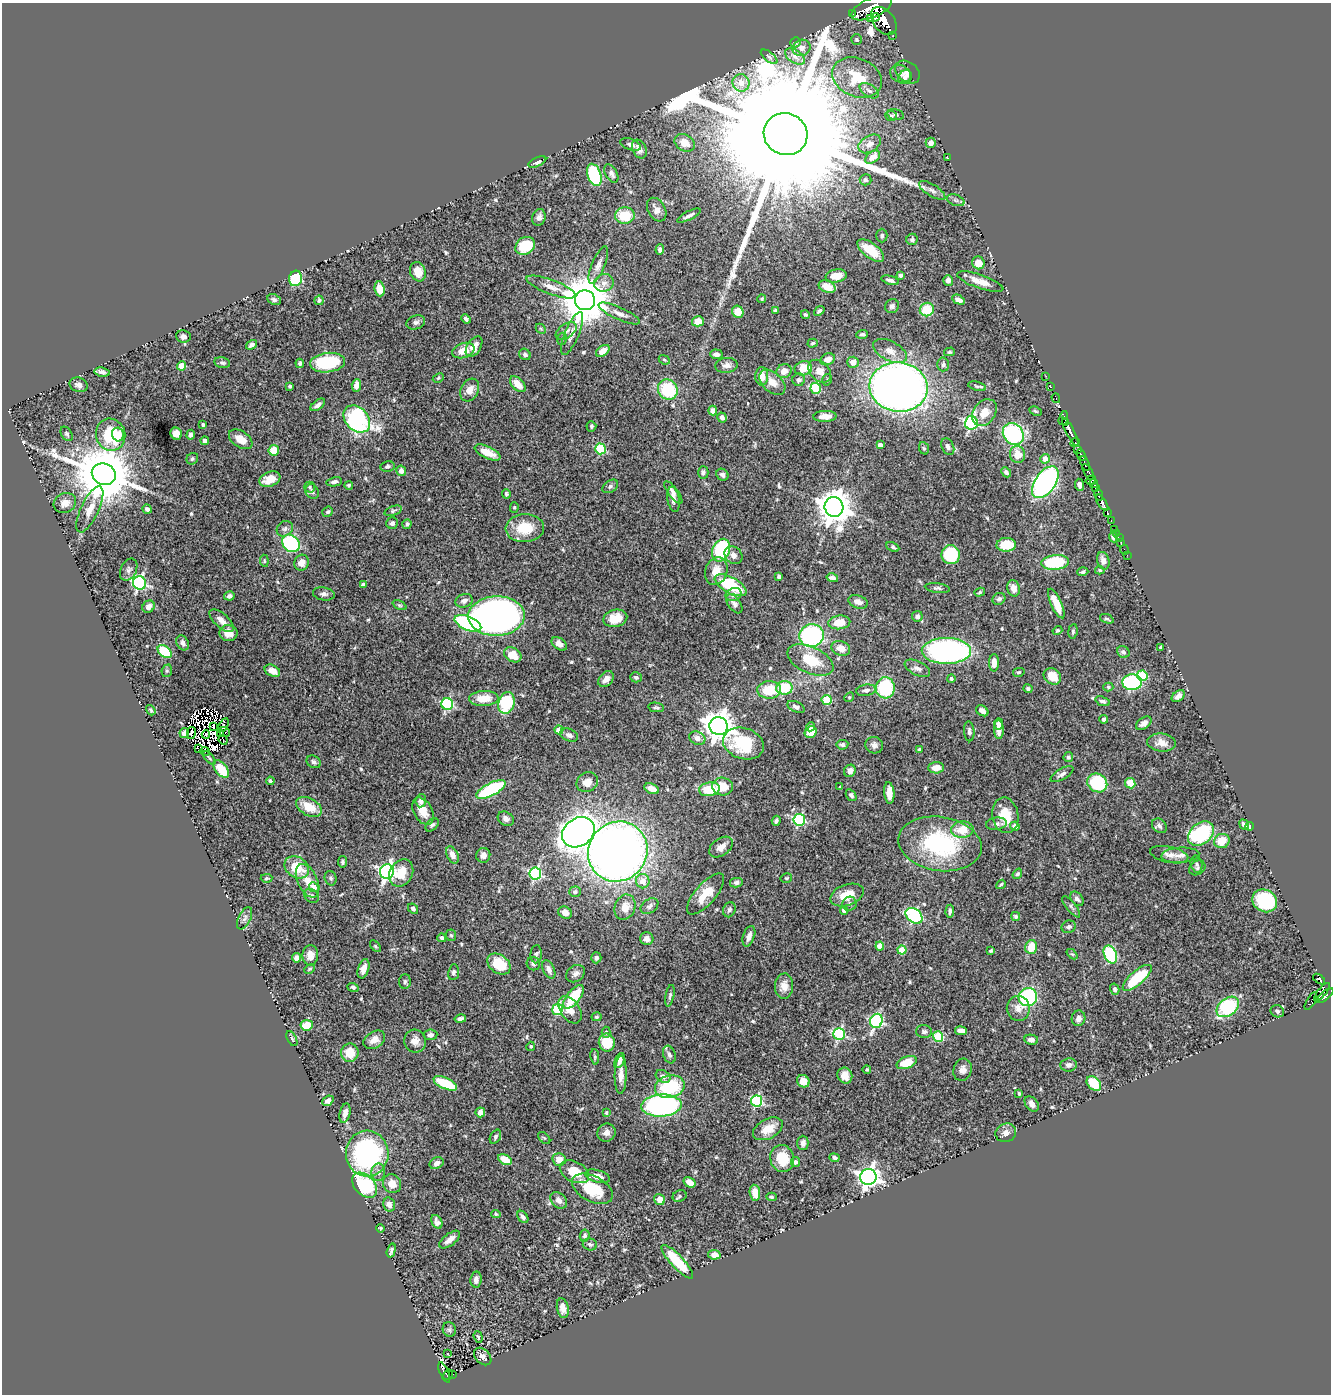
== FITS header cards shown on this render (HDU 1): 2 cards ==
NAXIS1  =                 1329
NAXIS2  =                 1392

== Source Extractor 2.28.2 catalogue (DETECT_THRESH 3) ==
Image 1329 x 1392 px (HDU 1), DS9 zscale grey, 1 PNG px = 1 image px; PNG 1333 x 1396 px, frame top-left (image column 1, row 1392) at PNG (2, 3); each listed source drawn as its Kron ellipse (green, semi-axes under 4 px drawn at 4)
Background 0.647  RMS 0.019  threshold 0.0567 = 3 sigma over >= 5 px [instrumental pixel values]
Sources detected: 591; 11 with non-positive FLUX_AUTO (blend fragments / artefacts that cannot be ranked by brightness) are neither listed nor drawn; of the other 580, the 500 brightest by FLUX_AUTO listed and drawn (80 fainter detections omitted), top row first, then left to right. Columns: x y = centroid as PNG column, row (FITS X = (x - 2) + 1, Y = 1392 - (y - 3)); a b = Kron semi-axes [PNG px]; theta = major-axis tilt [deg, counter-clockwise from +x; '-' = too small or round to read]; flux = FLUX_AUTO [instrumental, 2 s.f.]
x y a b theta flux
871 8 22 9 23 2800
853 14 3 2 - 21
875 17 4 3 - 110
871 19 4 3 - 98
884 21 16 10 -51 1500
893 36 3 3 - 70
857 39 5 5 - 2.2
796 42 5 4 - 1.8
801 48 9 8 - 7.4
795 56 11 6 -33 6.1
769 57 10 4 -39 3
908 72 13 10 -38 8.7
901 74 11 8 -25 5.6
857 77 26 19 -23 52
905 77 7 6 - 4.3
741 83 9 8 - 14
869 91 11 6 -33 5.2
896 115 8 5 -15 2.4
891 116 6 5 - 2.1
786 134 22 21 - 140000
685 143 11 8 -32 15
931 143 5 5 - 7.3
631 144 11 5 -19 5.2
870 144 12 8 31 7.5
639 149 10 6 -65 7.8
873 157 8 5 37 8.8
948 158 3 2 - 3.6
537 162 9 4 25 5.2
611 174 10 6 -61 4.4
594 175 11 6 -72 100
865 180 6 5 - 2.6
932 190 15 6 -32 5.9
956 200 9 5 -19 3.6
657 210 13 8 -60 8.7
625 216 10 8 3 34
689 216 13 3 27 4.2
539 217 8 6 73 5.5
882 236 7 5 -90 2.7
912 239 6 5 - 2.7
525 246 10 8 32 44
660 250 5 4 - 4.7
871 250 16 7 -37 35
978 263 6 6 - 15
598 265 20 6 68 8
418 272 10 7 -70 18
901 275 4 3 - 2.7
836 276 10 6 9 19
295 278 8 6 77 100
890 280 9 4 -16 3.6
948 280 5 5 - 5.8
980 282 24 7 -19 17
604 283 10 9 - 7.9
551 287 26 7 -21 13
827 287 9 6 -22 17
380 289 7 5 -82 13
762 299 4 3 - 1.7
274 300 7 5 -25 3.1
319 300 5 4 - 3
585 300 10 10 - 7100
958 300 7 4 -26 5.5
892 306 7 6 - 3.6
927 310 7 6 - 36
775 311 4 3 - 2.6
819 311 6 4 40 3
738 312 6 5 - 22
619 314 22 6 -24 9.3
805 315 5 4 - 2.4
466 319 5 3 - 3.2
698 321 6 5 - 19
416 322 9 7 17 4
541 329 6 4 -44 1.8
566 331 12 7 35 6.9
572 333 23 7 67 12
862 334 6 4 4 2.8
183 337 7 6 - 4.5
562 339 6 4 73 1.8
813 343 5 4 - 1.9
252 345 6 4 35 4.5
474 347 11 6 57 12
463 351 11 7 19 17
603 351 7 5 36 11
890 351 18 9 -27 13
949 352 5 4 - 1.9
525 354 6 5 - 3.7
716 354 6 4 -4 5.3
828 359 7 5 23 8.2
664 360 6 4 -23 1.7
853 362 6 5 - 8.7
222 363 8 5 -13 2.8
300 363 4 4 - 3.1
327 363 17 9 6 84
943 364 7 6 - 3.6
727 365 11 7 5 7.2
182 366 4 4 - 31
803 368 9 7 13 25
784 371 8 7 - 10
820 371 13 9 -46 13
102 372 7 4 -10 4.5
762 376 9 6 -89 14
1046 376 3 2 - 2.1
438 378 6 4 24 2
799 380 6 6 - 4.3
827 380 6 4 76 2.1
772 382 15 9 -43 13
518 384 9 6 -46 16
79 385 9 7 -17 5.5
356 385 6 4 84 8.7
290 386 3 3 - 2
977 386 9 4 -15 2.6
898 387 29 24 -7 1100
1050 387 3 2 - 15
816 388 5 5 - 67
470 390 12 9 61 12
668 390 10 9 - 69
1056 398 5 3 - 30
318 405 8 4 36 4.9
713 411 5 4 - 7.5
1035 411 6 4 -27 1.9
984 412 14 11 53 19
825 416 11 5 2 12
722 417 5 4 - 4.1
1063 418 7 4 74 250
357 419 15 11 -47 240
1066 422 3 2 - 83
971 423 7 6 - 220
203 425 3 3 - 2.2
591 426 5 5 - 2.3
1070 432 16 3 -63 670
67 434 8 5 -58 3
118 434 7 6 - 6.2
176 434 6 5 - 12
1013 434 11 9 -49 160
111 435 16 14 -72 71
191 435 5 4 - 3.3
241 439 13 8 -34 17
205 441 4 4 - 4.7
1075 443 4 2 - 5.5
880 445 4 4 - 7.5
948 447 9 6 -65 4.5
924 448 6 5 - 2.1
600 449 5 5 - 97
1078 449 4 3 - 120
274 450 5 5 - 25
488 452 14 6 -25 17
1018 454 8 7 - 20
1081 455 6 3 -64 310
192 459 6 5 - 2.3
1045 459 5 4 - 11
1085 464 8 3 -71 220
388 466 7 5 9 3.3
401 471 5 5 - 7.7
703 472 6 5 - 3.4
1006 472 5 4 - 3.7
1088 472 9 3 -59 280
104 474 12 10 -24 10000
722 475 6 5 - 4
270 479 11 7 20 17
1091 480 5 3 - 120
334 482 8 4 10 3.7
1045 482 18 10 55 350
1094 484 4 4 - 180
349 485 4 4 - 2.1
1080 485 6 4 -84 6.6
610 486 9 5 33 3.3
310 487 5 5 - 2.1
1096 488 3 3 - 110
312 491 8 6 -58 4.1
673 493 14 5 -53 4.8
506 494 5 3 - 2
1099 495 6 3 -75 160
673 499 13 6 -81 7.1
65 503 11 9 25 10
1102 503 9 4 -57 590
514 507 5 4 - 1.7
834 507 10 9 - 2600
90 509 25 9 64 17
147 509 5 4 - 3.8
393 511 9 4 18 2.7
328 512 5 5 - 2.6
1107 513 4 3 - 100
1111 521 3 3 - 67
392 523 6 6 - 3.5
407 524 5 4 - 2.8
525 528 19 14 4 40
285 529 8 7 - 4.4
1114 529 3 3 - 26
1117 533 3 2 - 6.2
1114 538 5 4 - 3.9
1119 538 2 2 - 5.6
1121 542 3 2 - 3.7
291 543 10 7 -46 190
1006 545 10 7 2 37
893 547 7 4 -27 2.8
721 550 12 8 67 100
1124 550 5 2 - 8.8
733 555 10 8 -45 6.9
951 555 9 9 - 63
1127 555 2 2 - 4.9
264 561 6 4 -82 1.7
1103 561 9 6 -74 8.4
1055 562 14 7 6 91
302 563 8 7 - 10
129 570 12 8 63 5.1
1100 570 5 4 - 1.8
716 571 14 11 71 19
1083 572 5 4 - 2.5
779 577 4 3 - 2.8
832 578 6 4 -14 4.3
139 583 7 6 - 270
363 585 4 3 - 2.9
731 585 17 8 -28 79
937 588 12 5 -8 3.2
1014 588 8 6 -76 11
980 592 5 4 - 1.7
324 594 11 6 -9 5.1
734 594 8 6 22 6.1
229 596 5 4 - 4.2
999 599 7 5 37 3.4
464 601 9 6 17 6
858 602 10 6 -19 7.9
734 604 11 6 -53 5.1
1056 604 16 5 -66 17
399 605 7 4 -26 2
149 607 6 5 - 6.1
496 616 28 20 2 890
917 616 5 5 - 4.1
615 618 12 8 13 21
1107 619 7 3 -19 2
222 621 15 7 -42 9.3
839 622 11 7 4 22
468 623 14 7 -23 150
1057 630 5 3 - 1.8
1073 631 7 4 82 2.2
229 633 9 8 - 12
812 635 12 11 - 170
183 643 8 6 -62 5.1
559 644 8 5 -36 8.8
1161 647 4 3 - 2.2
841 648 9 7 -18 14
165 651 8 5 -40 51
946 651 24 13 0 350
1123 652 6 5 - 3.6
513 655 9 7 -34 21
810 660 24 13 -25 43
994 663 8 5 -90 11
917 668 14 7 -27 6.2
167 671 6 5 - 2.3
272 671 8 5 -27 12
1019 672 6 4 13 2
1052 676 9 7 -39 21
1142 676 5 5 - 65
636 677 6 5 - 2.7
951 678 4 4 - 2.4
606 679 9 6 48 9.9
1132 682 10 8 4 150
1108 687 5 4 - 2.1
784 688 8 7 - 43
885 688 10 9 - 87
1028 689 4 4 - 2.6
769 690 12 8 1 37
866 690 10 5 9 4.4
1178 696 7 5 39 5.8
849 697 5 4 - 1.7
484 699 14 7 3 23
827 700 5 5 - 44
1103 701 7 4 -20 3.7
506 703 11 8 73 68
447 704 6 6 - 160
656 707 8 4 -10 2.3
796 707 9 5 -25 4.2
151 710 5 4 - 2.1
982 711 7 5 -34 6.1
1104 719 4 4 - 3.1
1144 723 9 5 35 6.1
998 724 5 4 - 4.7
223 725 7 3 60 5.7
719 726 9 9 - 1900
214 727 4 2 - 2.3
810 727 5 4 - 4.8
999 729 9 5 -89 10
559 730 4 4 - 14
969 731 10 5 -85 4.1
224 732 6 2 -34 2.2
811 732 6 5 - 19
184 733 5 4 - 5.7
191 733 6 3 76 3.5
221 733 3 2 - 1.8
206 735 4 2 - 1.9
569 735 9 6 -23 4.9
697 738 8 6 -25 8.3
223 740 5 2 - 2.3
743 743 21 15 -18 61
1161 743 14 9 -5 12
842 745 6 5 - 2.7
874 745 9 8 - 5.4
199 749 3 3 - 2.5
919 749 4 3 - 1.7
205 751 5 3 - 5.4
1068 757 5 4 - 3
209 758 8 3 -48 1.8
314 762 7 6 - 3.9
936 768 8 5 4 14
221 769 10 6 -53 36
850 771 6 5 - 7.4
1062 774 13 5 31 5.4
270 781 4 3 - 2.6
587 782 11 9 32 12
1097 783 10 9 - 82
1130 783 5 5 - 22
722 786 10 9 - 22
840 787 3 2 - 1.7
491 789 16 6 27 110
652 789 8 5 -23 10
709 789 10 7 10 39
889 793 11 5 -85 12
851 795 6 4 -55 3.3
421 801 6 5 - 5.7
309 807 14 8 -29 25
423 811 15 9 -61 19
1005 815 18 13 -80 29
506 819 8 6 -31 6
799 820 6 6 - 150
776 821 5 4 - 3.4
996 824 10 6 6 5
432 825 8 5 44 2.8
1244 825 6 4 -53 4.5
1015 826 5 4 - 8.3
1159 826 8 6 -44 4.2
1249 826 4 4 - 11
962 829 11 8 3 26
578 832 17 14 35 1400
1201 833 14 10 39 120
1222 841 8 7 - 20
940 844 42 27 -9 150
721 847 13 8 36 11
618 852 31 29 50 1200
452 855 9 5 -64 8.7
483 855 7 7 - 7.1
1169 855 19 8 -12 8.7
1180 855 19 7 4 8.2
343 862 6 4 78 2.6
1197 864 8 6 -78 3.6
297 867 13 10 -33 35
1197 868 9 7 32 3.8
387 872 7 7 - 440
401 873 14 11 60 23
535 874 6 6 - 200
1017 874 5 4 - 2.6
266 878 6 4 2 1.8
331 878 7 6 - 3.1
786 878 6 4 14 1.8
308 881 18 10 -65 18
643 881 7 6 - 13
736 883 6 4 12 4
1001 884 5 3 - 1.9
314 887 5 4 - 12
575 892 6 5 - 2.7
706 894 25 10 49 28
847 895 17 10 19 23
311 896 8 6 -37 4.2
1077 899 8 5 -55 4.6
1265 901 13 11 -31 110
850 904 7 7 - 3.6
649 906 10 6 36 4.7
625 907 13 10 70 14
1071 907 13 4 -51 3.3
413 909 5 4 - 3.4
729 910 8 6 69 4
844 910 4 4 - 10
950 911 6 4 88 3.2
565 912 7 6 - 7.9
914 916 9 6 -39 160
1016 916 4 4 - 4
245 918 12 6 64 4.9
1069 927 7 6 - 4.3
451 935 6 5 - 2.3
749 936 11 5 71 8
442 938 4 4 - 4.5
647 939 7 6 - 6.5
375 946 7 4 -49 1.9
880 946 4 4 - 16
1031 947 7 5 72 27
902 950 4 4 - 28
991 951 4 3 - 1.7
536 954 9 5 86 3.4
1072 954 6 4 -42 1.7
310 955 10 8 86 11
1110 955 9 6 -64 120
296 958 5 4 - 4.2
596 958 5 5 - 3.9
499 964 13 9 -35 37
533 964 7 6 - 4.9
309 969 5 3 - 1.7
363 969 10 5 73 9.7
549 969 9 5 -65 7.6
454 972 8 5 82 3.5
576 974 10 8 36 6.3
1137 978 18 6 41 66
1319 979 7 3 -37 66
405 981 7 5 88 3
784 986 12 9 87 11
353 987 5 4 - 2.4
1115 989 5 4 - 2.9
1322 992 11 4 51 300
670 996 11 4 79 2.8
1325 996 10 4 40 400
574 997 14 6 52 48
1028 997 9 9 - 160
1311 1001 10 3 60 24
1228 1007 13 8 37 110
1018 1008 12 11 - 10
557 1009 5 5 - 100
570 1010 15 9 -55 16
1277 1011 7 6 - 3
596 1017 5 4 - 1.7
1079 1018 8 7 - 6.1
460 1019 5 3 - 4.1
876 1021 7 6 - 200
307 1025 6 5 - 33
961 1031 6 4 -9 8.9
606 1032 5 4 - 2.5
924 1032 8 6 -2 3.9
839 1034 6 6 - 130
430 1035 7 5 7 4.9
938 1036 5 5 - 72
292 1039 8 4 -62 2.2
374 1040 11 8 32 12
1031 1040 7 5 -10 6.7
415 1041 11 11 - 9.9
607 1042 9 8 - 33
531 1046 4 4 - 1.8
350 1053 9 8 - 26
669 1055 9 6 -71 4.4
595 1057 8 4 -83 1.8
619 1061 8 4 67 6.5
907 1062 10 6 20 27
1068 1065 8 6 7 4.2
867 1069 4 3 - 1.7
963 1070 11 9 74 7.5
621 1075 19 6 89 11
663 1076 8 6 -32 5.1
845 1076 8 7 - 11
803 1081 6 6 - 15
445 1083 13 5 -24 58
1094 1083 8 6 -45 45
670 1087 15 11 13 74
1019 1093 3 3 - 2
328 1101 6 4 40 5.4
756 1101 6 5 - 150
1032 1104 9 6 -51 8.4
661 1105 20 11 4 310
480 1112 5 5 - 7.4
345 1113 10 5 77 7.8
606 1113 4 3 - 1.7
768 1129 16 9 28 20
606 1133 9 9 - 7.5
1006 1133 10 9 - 6.4
495 1137 7 5 61 2.8
544 1138 7 4 -44 2
803 1143 7 5 90 5.4
367 1153 23 21 -87 230
835 1158 5 4 - 3.6
559 1159 7 6 - 13
782 1159 14 12 -73 34
505 1160 7 5 -27 21
795 1162 5 4 - 3.1
437 1163 7 5 26 6.1
378 1172 9 7 85 5.2
574 1172 16 10 -28 31
597 1176 13 6 -15 12
868 1177 8 8 - 790
689 1182 6 4 -33 12
392 1184 10 9 - 13
365 1185 15 10 -47 98
592 1189 22 12 -28 51
755 1193 8 5 -81 15
680 1196 7 5 24 2.6
771 1197 5 4 - 1.8
660 1199 6 5 - 15
559 1200 9 7 -43 8.1
389 1204 7 6 - 7.5
496 1214 5 4 - 1.9
523 1217 7 4 -53 4.1
437 1222 7 5 -63 4.4
380 1228 4 3 - 1.7
585 1236 6 5 - 3
450 1240 12 6 37 9.7
590 1244 7 6 - 3.4
391 1250 7 3 73 2.8
714 1255 6 4 -11 10
677 1262 22 6 -47 54
476 1279 8 5 82 6.1
563 1308 10 5 -79 8.7
449 1330 7 6 - 3.2
478 1337 6 3 -71 1.7
447 1354 3 3 - 3.1
483 1357 10 7 -45 5.5
444 1372 11 3 -67 100
453 1374 2 2 - 6.3
448 1375 6 3 58 84
At the frame edge (FLAGS 8, measured only in part): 1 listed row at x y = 871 8
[80 fainter detections neither listed nor drawn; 11 non-positive-flux detections neither listed nor drawn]